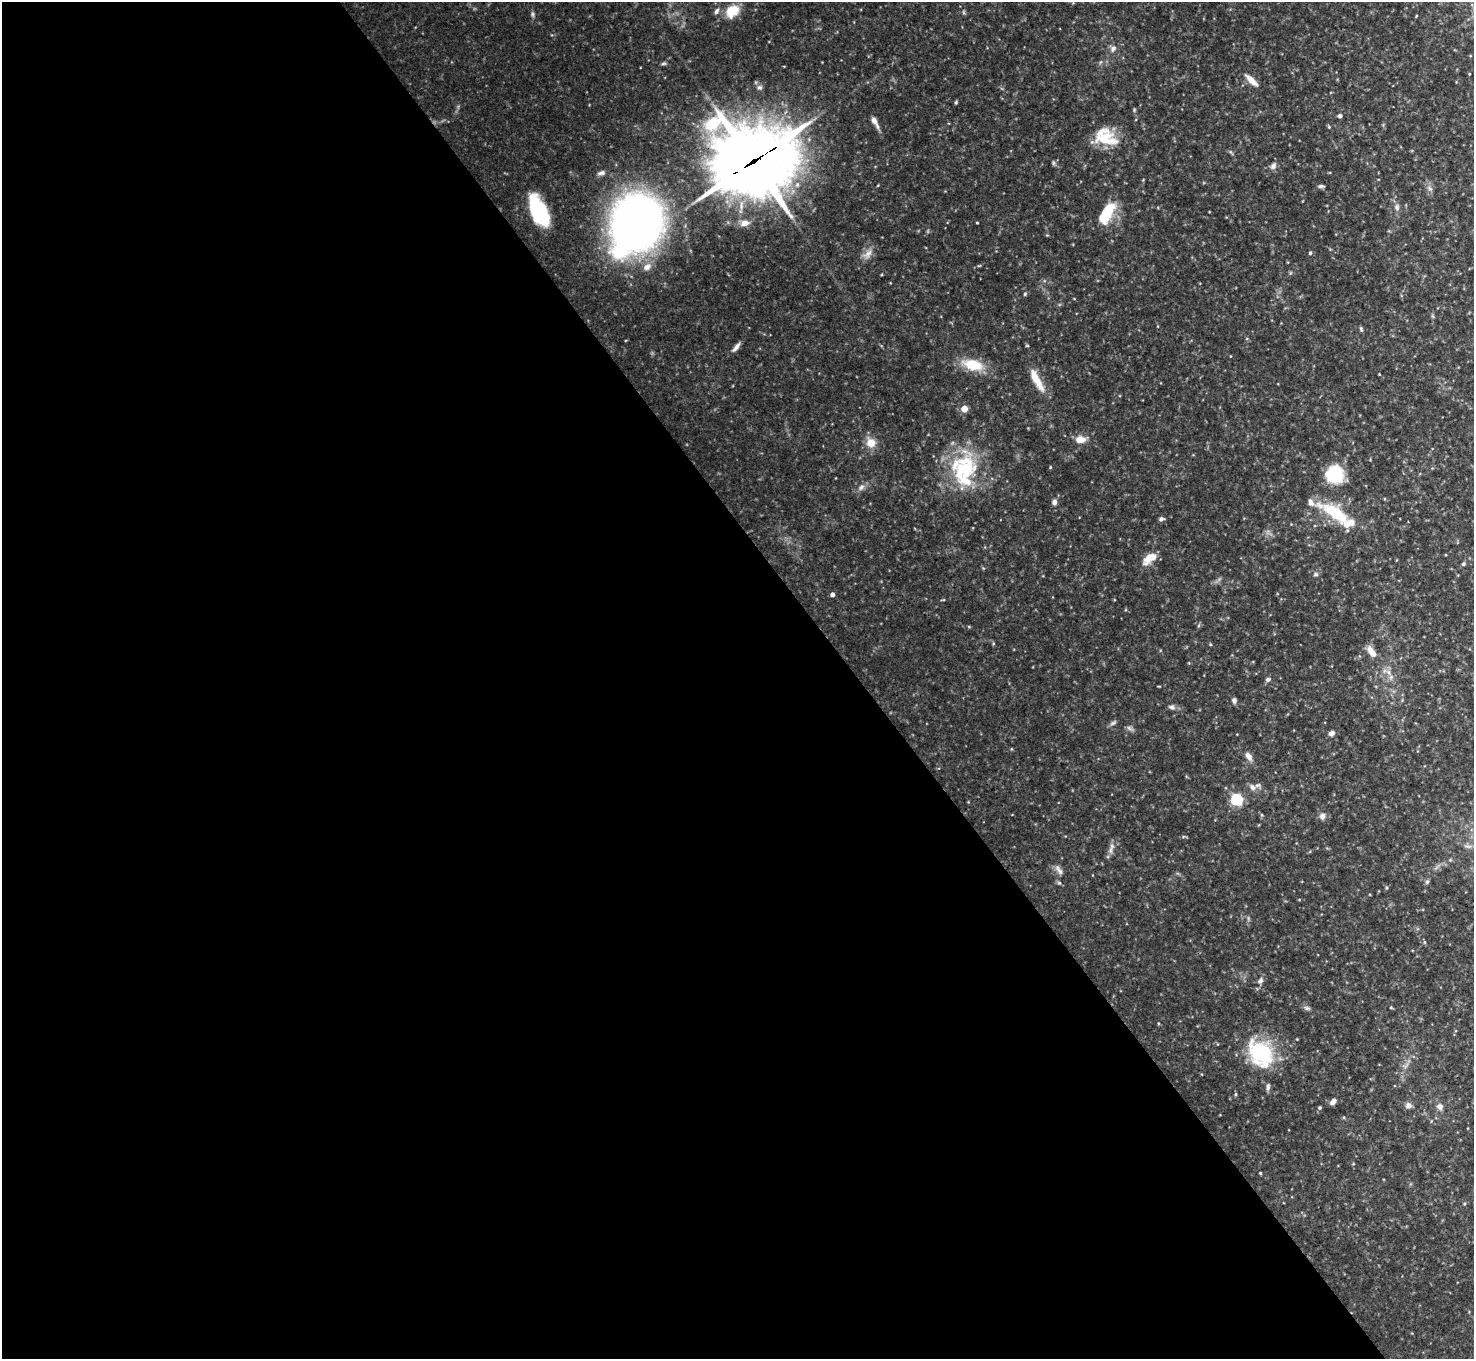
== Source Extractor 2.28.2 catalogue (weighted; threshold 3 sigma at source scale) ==
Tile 9 of 4 x 4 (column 1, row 3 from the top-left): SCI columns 15-1486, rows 1677-3033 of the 5915 x 5917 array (HDU 1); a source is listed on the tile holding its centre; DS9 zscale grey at full resolution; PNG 1476 x 1361 px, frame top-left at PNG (2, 2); no overlay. Shown black and unused: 58% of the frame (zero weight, under 3 of 4 exposures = <1% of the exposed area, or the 3 px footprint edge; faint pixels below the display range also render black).
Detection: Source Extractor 2.28.2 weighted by HDU 2 'WHT'; one run over the whole footprint, this tile lists its part. Background 0.133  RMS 0.0052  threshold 0.0235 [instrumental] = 3 sigma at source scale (4.5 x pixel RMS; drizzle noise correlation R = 1.50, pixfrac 1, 0.05/0.05 arcsec/px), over >= 5 px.
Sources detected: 119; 5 too faint to see at this stretch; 1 inside a brighter object's white glare — not listed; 7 inside a brighter listed object's ellipse — not listed separately; the other 106 listed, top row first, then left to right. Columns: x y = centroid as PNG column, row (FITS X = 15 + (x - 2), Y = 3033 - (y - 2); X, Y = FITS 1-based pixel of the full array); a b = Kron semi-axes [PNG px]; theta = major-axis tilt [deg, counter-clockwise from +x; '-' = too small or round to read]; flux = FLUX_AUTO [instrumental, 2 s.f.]
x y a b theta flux
1073 3 4 4 - 0.41
716 11 10 6 59 1.9
732 11 15 12 44 13
963 12 7 3 -71 0.77
532 14 8 6 -81 1.2
1416 16 4 3 - 0.44
1113 48 10 9 - 2.9
663 63 7 5 21 1
1469 74 3 3 - 0.43
1251 80 21 7 -43 5
759 87 8 7 - 1.7
956 102 4 4 - 0.8
1134 110 6 5 - 0.71
1340 116 4 4 - 2
874 121 9 6 -56 3
1329 127 6 4 -59 0.66
1106 139 31 21 -7 19
1231 152 9 3 -56 0.85
753 161 40 35 3 2300
1053 163 7 5 -63 1
1273 166 11 8 50 2.5
601 173 10 5 13 1.8
878 185 4 3 - 0.4
1321 186 8 5 -1 1.3
1430 188 9 6 -42 2
1397 207 11 7 -87 2.4
539 211 30 14 -65 45
1103 217 20 13 57 17
636 222 40 34 66 510
745 223 12 8 2 4.7
977 223 3 2 - 0.46
1310 253 5 4 - 0.92
867 254 20 10 49 4.8
979 266 6 3 19 0.64
647 267 12 9 28 4.3
1290 273 6 4 71 0.68
1025 294 5 4 - 0.78
1074 299 5 3 - 0.39
1433 316 6 4 -88 0.83
1361 329 7 4 -75 0.89
1027 346 5 3 - 0.51
736 347 14 5 51 2.8
973 365 27 13 -15 17
1379 374 4 3 - 0.36
1037 380 35 9 -62 10
964 409 4 4 - 10
1081 439 15 9 5 5.5
871 443 12 10 -60 7.7
1050 467 4 3 - 0.49
964 470 40 31 54 48
1334 474 14 13 - 37
861 487 11 8 43 2.7
1054 502 7 6 - 2
1335 513 42 15 -32 28
1161 519 6 4 3 1.5
1269 533 14 4 -39 1.6
1149 558 20 10 37 8.2
1463 564 6 5 - 0.94
983 568 5 4 - 0.57
1316 574 7 6 - 1.4
832 594 4 4 - 2.8
943 600 7 3 13 0.55
1199 625 6 4 71 0.76
969 627 5 3 - 0.54
1210 644 4 4 - 0.58
1371 651 16 8 -54 5
1189 663 4 3 - 0.45
1388 672 12 6 -55 3.5
1268 679 7 6 - 1.6
1159 686 4 3 - 0.39
1234 700 7 6 - 1.6
1172 707 9 7 -12 1.9
1113 723 10 5 33 1.5
1331 733 8 7 - 1.9
1011 749 5 3 - 0.41
1248 756 12 7 -55 3.8
1252 787 11 9 -39 3.2
1236 800 6 5 - 63
1262 815 5 5 - 0.65
1322 816 9 8 - 2.6
1183 837 6 4 2 0.74
1111 850 11 8 -88 2.5
1059 870 16 7 -56 2.8
1427 882 8 5 63 1.1
1059 883 6 5 - 1
1386 887 5 3 - 0.64
1424 942 6 4 -71 0.66
1260 981 11 7 57 2.3
1391 1007 4 4 - 0.5
1307 1008 10 5 -12 1.5
1158 1023 5 3 - 0.53
1297 1039 3 3 - 0.38
1261 1053 31 25 -52 49
1405 1065 13 7 43 2.9
1268 1087 10 5 82 1.6
1235 1094 5 4 - 0.69
1333 1101 8 6 47 2.6
1408 1105 7 7 - 2.6
1440 1106 9 8 - 2.8
1319 1108 5 5 - 0.76
1344 1117 5 4 - 0.61
1431 1121 5 3 - 0.47
1468 1128 3 2 - 0.31
1353 1164 4 3 - 0.47
1260 1173 3 3 - 0.61
1464 1204 5 4 - 0.56
Overlapping masked pixels (flux is a lower limit): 1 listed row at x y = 753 161